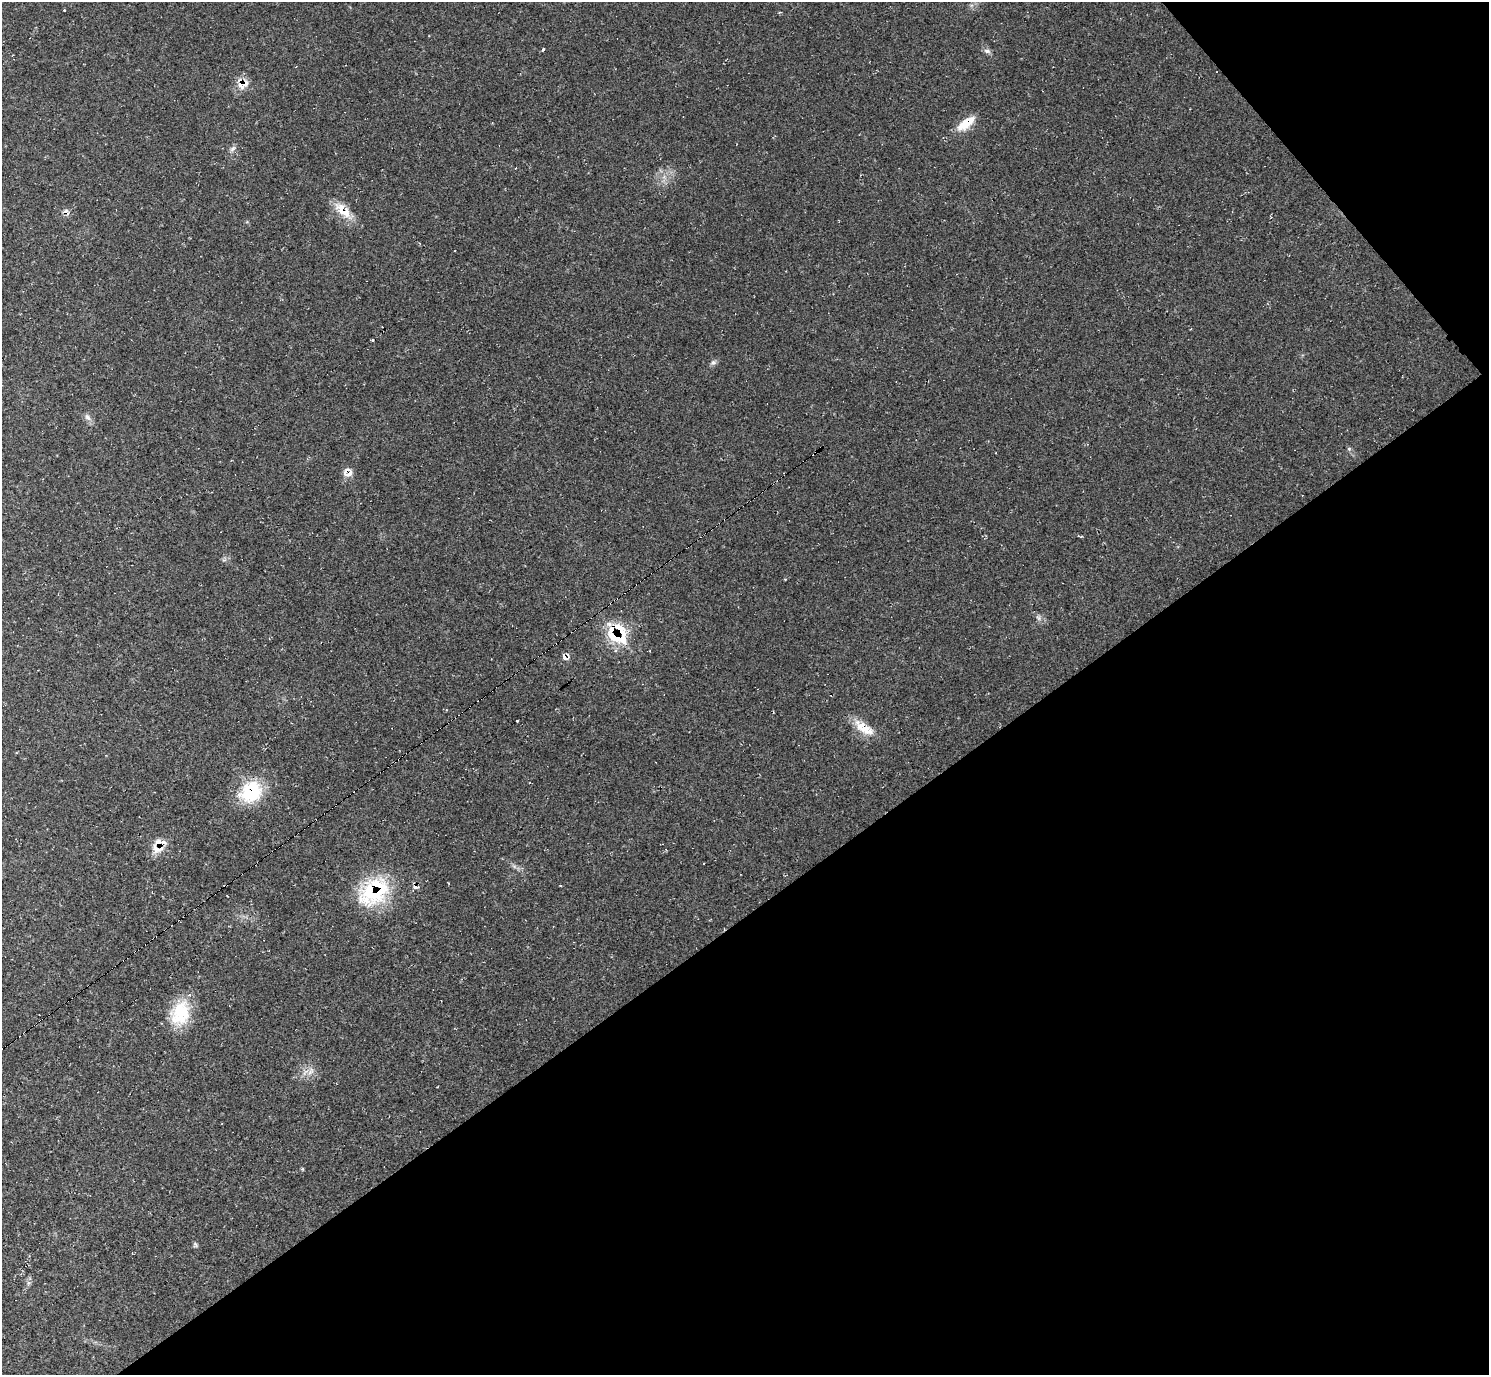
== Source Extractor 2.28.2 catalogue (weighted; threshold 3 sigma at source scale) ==
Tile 12 of 4 x 4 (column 4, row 3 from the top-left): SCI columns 4469-5955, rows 1677-3049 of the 5955 x 5951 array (HDU 1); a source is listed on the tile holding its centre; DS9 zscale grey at full resolution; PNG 1491 x 1377 px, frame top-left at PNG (2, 2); no overlay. Shown black and unused: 37% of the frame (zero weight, under 2 of 3 exposures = <1% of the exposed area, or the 3 px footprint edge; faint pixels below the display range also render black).
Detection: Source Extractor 2.28.2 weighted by HDU 2 'WHT'; one run over the whole footprint, this tile lists its part. Background 0.0347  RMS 0.0065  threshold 0.0292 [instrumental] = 3 sigma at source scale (4.5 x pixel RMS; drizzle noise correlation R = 1.50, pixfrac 1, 0.05/0.05 arcsec/px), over >= 5 px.
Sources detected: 32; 4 cosmic-ray / hot-pixel residue — not listed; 4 inside a brighter listed object's ellipse — not listed separately; the other 24 listed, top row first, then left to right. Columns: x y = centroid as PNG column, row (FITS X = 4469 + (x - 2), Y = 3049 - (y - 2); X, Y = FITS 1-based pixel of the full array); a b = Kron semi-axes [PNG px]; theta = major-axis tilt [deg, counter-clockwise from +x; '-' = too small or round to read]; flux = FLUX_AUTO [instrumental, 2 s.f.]
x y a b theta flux
543 49 4 3 - 1.4
987 51 10 6 -15 2
243 84 17 10 28 7.4
966 123 22 9 37 14
233 149 10 5 42 2
515 168 3 2 - 0.8
343 210 29 11 -44 13
372 340 3 3 - 4.5
713 362 8 7 - 1.9
88 417 10 7 -51 2.7
1349 449 6 5 - 1
348 472 11 11 - 5.5
1038 618 7 5 -59 1.7
615 635 32 14 -27 26
565 658 12 6 -36 2.8
517 720 3 3 - 4.1
864 728 31 11 -33 13
251 792 28 24 41 34
158 849 21 12 5 8.6
373 892 40 31 30 51
180 1013 31 22 74 28
311 1071 11 6 69 3.2
195 1244 7 4 -50 1.2
28 1283 7 4 -72 1.3
Overlapping masked pixels (flux is a lower limit): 9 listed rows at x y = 243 84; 966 123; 343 210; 348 472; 615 635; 565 658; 251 792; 158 849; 373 892